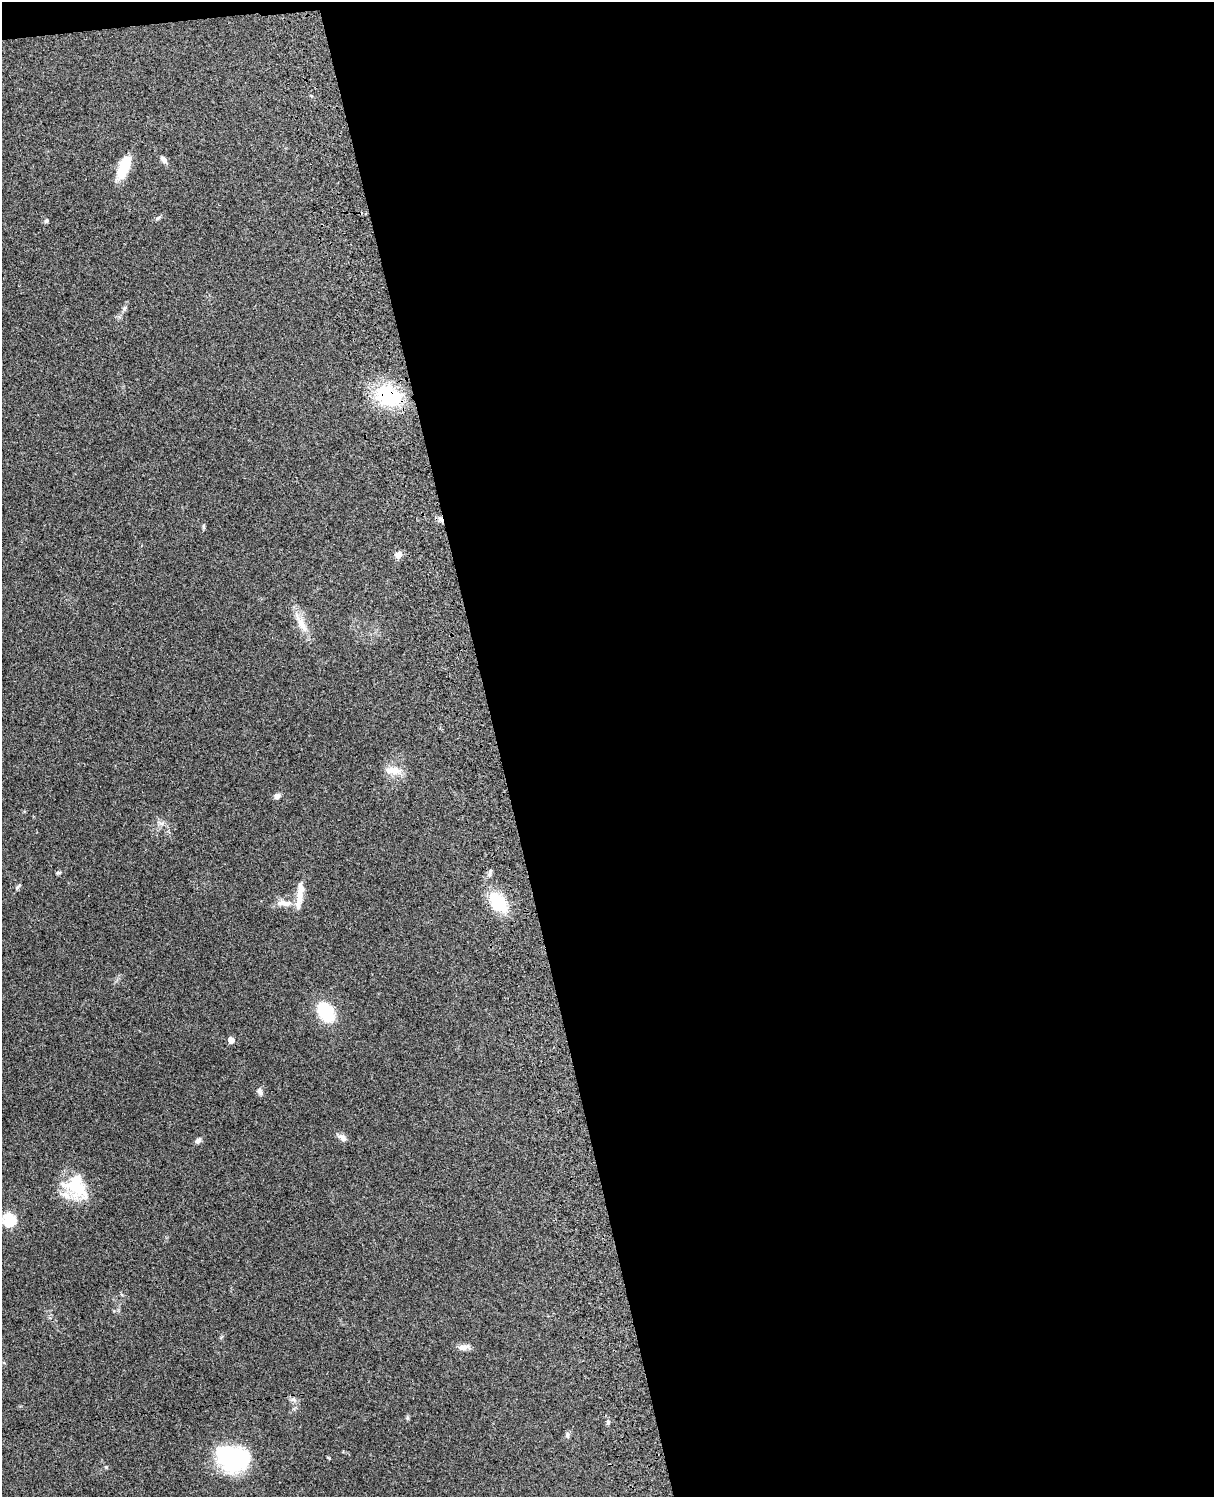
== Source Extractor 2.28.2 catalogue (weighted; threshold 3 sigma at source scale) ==
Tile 4 of 4 x 3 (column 4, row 1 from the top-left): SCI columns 3755-4966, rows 3155-4649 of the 5087 x 4926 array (HDU 1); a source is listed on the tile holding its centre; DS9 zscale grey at full resolution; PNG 1216 x 1499 px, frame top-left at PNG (2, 2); no overlay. Shown black and unused: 60% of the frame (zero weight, under 3 of 4 exposures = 6% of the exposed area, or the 3 px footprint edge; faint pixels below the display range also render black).
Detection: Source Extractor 2.28.2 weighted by HDU 2 'WHT'; one run over the whole footprint, this tile lists its part. Background 0.259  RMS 0.0089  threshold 0.0401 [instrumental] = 3 sigma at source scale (4.5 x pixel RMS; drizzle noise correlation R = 1.50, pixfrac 1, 0.05/0.05 arcsec/px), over >= 5 px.
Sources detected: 31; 1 inside a brighter object's white glare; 1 cosmic-ray / hot-pixel residue — not listed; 1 inside a brighter listed object's ellipse — not listed separately; the other 28 listed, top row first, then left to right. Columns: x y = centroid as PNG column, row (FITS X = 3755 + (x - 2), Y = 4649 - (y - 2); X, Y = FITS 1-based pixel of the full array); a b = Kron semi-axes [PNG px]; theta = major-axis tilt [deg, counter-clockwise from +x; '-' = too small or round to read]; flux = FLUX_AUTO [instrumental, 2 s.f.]
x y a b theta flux
164 160 10 6 -52 3.6
124 167 25 11 67 25
158 218 8 4 37 1.5
46 221 6 5 - 1.4
124 308 8 5 87 1.9
388 396 36 27 -21 53
398 554 8 7 - 5.7
301 623 35 8 -59 13
393 770 25 10 -3 11
277 796 8 6 8 3.5
161 823 9 4 0 2.6
58 873 7 4 10 1.4
18 887 8 4 44 1.8
300 892 34 8 85 12
498 902 20 13 -51 41
284 903 22 8 -6 8.7
326 1012 19 13 -57 46
231 1040 5 4 - 11
260 1092 9 6 -68 2.9
342 1138 12 7 -36 4.5
198 1140 9 6 52 2.9
78 1188 37 25 -75 35
9 1220 6 6 - 87
464 1347 15 7 7 5.8
608 1422 7 5 85 1.6
567 1435 8 6 -83 2.3
232 1458 27 21 -16 120
106 1467 6 3 -71 0.91
Overlapping masked pixels (flux is a lower limit): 1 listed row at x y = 388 396